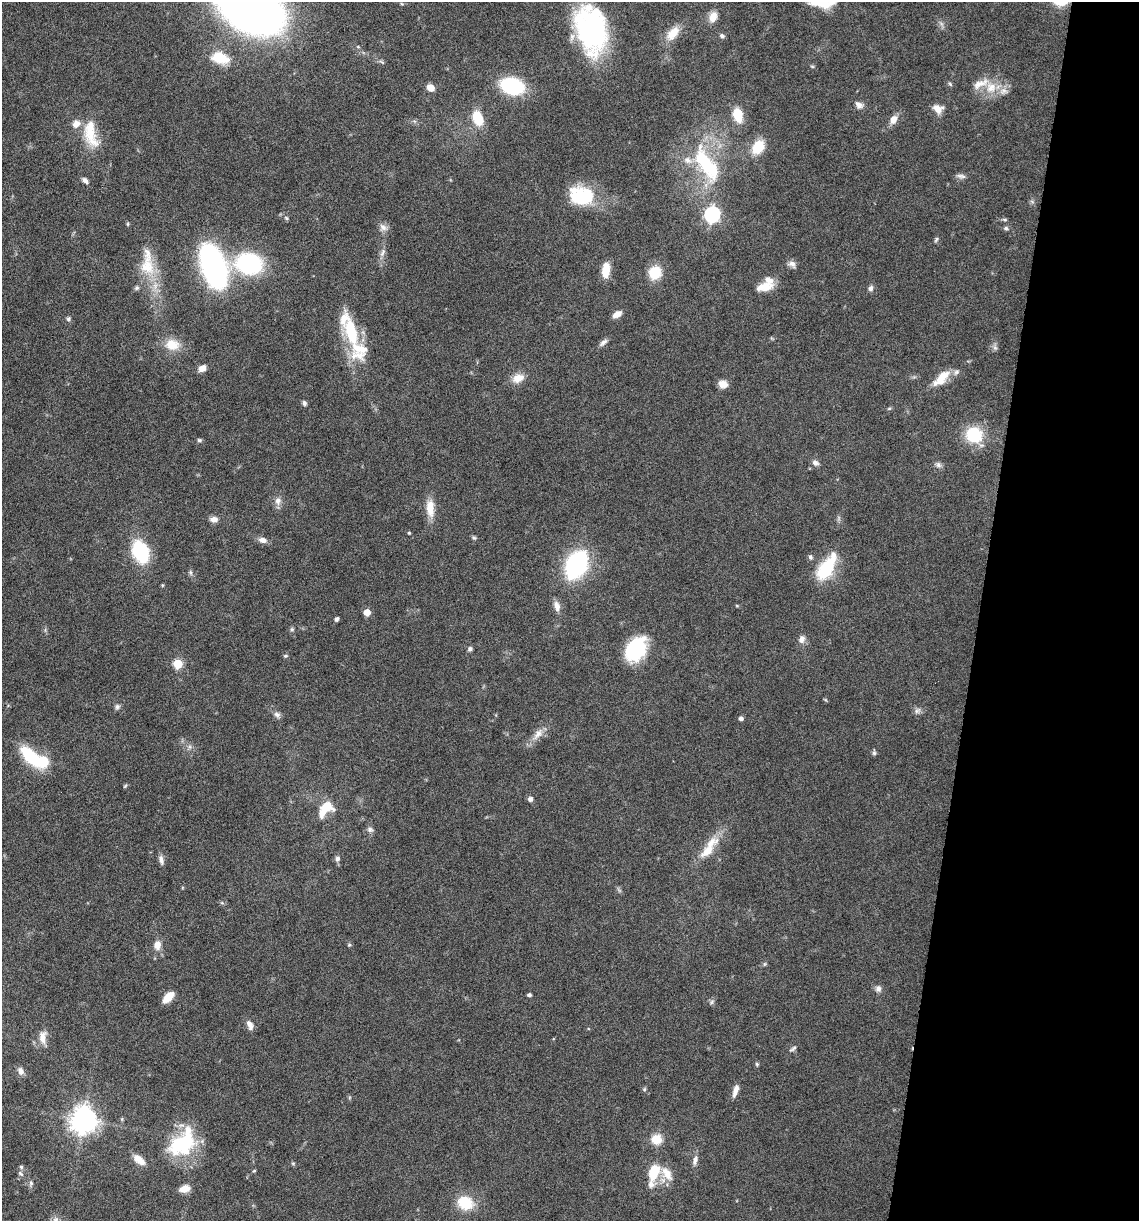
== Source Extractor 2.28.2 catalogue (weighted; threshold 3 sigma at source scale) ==
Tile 8 of 4 x 4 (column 4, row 2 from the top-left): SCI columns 3649-4785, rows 2440-3658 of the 4903 x 4881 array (HDU 1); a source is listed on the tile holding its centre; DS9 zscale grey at full resolution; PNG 1141 x 1223 px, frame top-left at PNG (2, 2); no overlay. Shown black and unused: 14% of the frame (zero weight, under 10 of 20 exposures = <1% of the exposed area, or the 3 px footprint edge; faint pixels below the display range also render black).
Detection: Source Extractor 2.28.2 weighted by HDU 2 'WHT'; one run over the whole footprint, this tile lists its part. Background 0.0404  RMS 0.0025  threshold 0.0103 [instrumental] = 3 sigma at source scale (4.09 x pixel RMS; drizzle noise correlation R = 1.36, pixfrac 0.8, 0.05/0.05 arcsec/px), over >= 5 px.
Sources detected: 135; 1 inside a brighter object's white glare — not listed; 13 inside a brighter listed object's ellipse — not listed separately; the other 121 listed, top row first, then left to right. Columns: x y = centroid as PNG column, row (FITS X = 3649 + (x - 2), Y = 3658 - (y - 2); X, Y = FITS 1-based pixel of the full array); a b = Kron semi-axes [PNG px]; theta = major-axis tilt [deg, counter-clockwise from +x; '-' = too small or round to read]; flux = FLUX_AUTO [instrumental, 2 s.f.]
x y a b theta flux
819 2 31 11 -21 7.1
250 5 43 29 -34 260
713 17 14 9 72 2.1
592 30 48 29 -74 38
673 33 21 11 49 3.4
722 36 6 5 - 0.58
358 47 5 3 - 0.25
220 58 18 11 -15 6.2
382 62 10 3 -29 0.37
812 67 5 3 - 0.28
950 84 7 4 -45 0.33
512 86 21 14 -14 19
991 87 16 15 - 4.2
431 88 7 6 - 2.3
859 105 11 8 -33 1.1
938 109 10 8 -31 2.3
738 115 17 11 -76 4.4
478 118 16 10 -69 5.9
893 119 9 7 68 1.9
90 134 39 16 -78 7.1
758 147 18 13 54 5.1
706 164 51 19 -58 18
961 176 13 5 -7 0.79
85 180 9 5 -44 0.88
581 196 26 19 -10 13
712 214 7 6 - 63
286 218 6 5 - 0.37
128 224 5 3 - 0.25
383 227 13 8 -41 1.2
1006 228 5 5 - 0.48
936 239 8 4 63 0.37
383 253 13 5 72 1
249 263 21 16 -9 30
792 264 10 7 -26 1
213 266 28 13 -71 99
147 267 25 20 -64 6.9
606 270 15 8 86 4.1
655 272 12 11 - 6.9
765 287 20 10 13 3.6
137 288 7 5 41 0.49
871 288 7 6 - 0.72
617 314 11 6 30 1.4
68 319 6 5 - 0.44
351 332 55 14 -77 14
603 342 13 6 39 0.86
172 345 19 15 -7 4.1
995 348 7 6 - 0.61
202 368 8 6 36 1.7
518 378 15 10 23 2.6
941 378 26 11 45 4.3
723 384 10 8 -18 2.1
304 403 6 5 - 0.53
889 408 5 3 - 0.27
974 435 18 17 - 9.4
199 440 6 5 - 0.39
815 463 10 7 -28 0.84
938 465 8 7 - 0.74
278 501 11 9 83 1.3
430 508 24 10 -86 3.5
214 519 10 7 -4 1.3
409 533 4 4 - 0.25
474 538 6 5 - 0.34
263 540 10 6 -14 1.4
140 551 12 9 -66 31
810 557 7 6 - 0.57
576 565 18 12 63 43
826 568 35 15 57 10
191 573 8 3 -71 0.43
162 585 5 3 - 0.21
557 606 14 7 -77 1.5
367 612 5 5 - 4
337 619 5 4 - 0.52
292 629 6 4 45 0.35
801 639 10 8 60 1.2
470 649 6 5 - 0.53
635 649 23 16 58 17
285 656 6 4 -1 0.34
178 664 5 5 - 11
117 707 7 7 - 0.61
917 710 10 6 49 0.79
277 714 9 7 -19 0.8
741 718 4 4 - 0.8
538 734 18 9 49 2.2
874 753 7 5 -89 0.44
31 757 30 13 -46 11
125 786 6 4 45 0.28
530 799 5 5 - 0.98
327 806 15 12 -2 4
370 829 8 7 - 0.74
711 843 24 11 36 3.9
337 859 8 7 - 0.73
161 860 13 6 -75 0.98
222 903 6 4 -18 0.33
157 945 11 8 80 1.8
349 945 5 4 - 0.3
764 964 6 4 89 0.3
878 989 8 7 - 0.93
529 995 4 3 - 0.47
168 997 13 7 46 3.4
712 1002 7 5 60 0.47
250 1025 13 7 -70 1.4
43 1037 16 9 89 2.1
793 1049 11 4 34 0.54
757 1064 5 5 - 0.34
21 1071 10 7 -65 1
644 1089 5 4 - 0.35
735 1090 15 5 73 1.6
84 1120 9 8 - 270
656 1139 12 11 - 3.4
183 1143 37 23 34 16
139 1160 17 8 -40 2.3
695 1160 13 6 75 1.1
293 1163 6 4 0 0.28
21 1167 5 5 - 0.41
254 1171 4 4 - 0.25
654 1172 23 10 75 7.5
20 1174 9 5 -41 0.51
667 1174 22 12 -55 3.3
31 1183 8 5 82 0.56
185 1189 10 7 14 2.7
465 1203 17 14 -23 6.9
Isophote crosses this tile's border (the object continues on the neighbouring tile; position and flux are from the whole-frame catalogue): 2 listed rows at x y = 819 2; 250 5